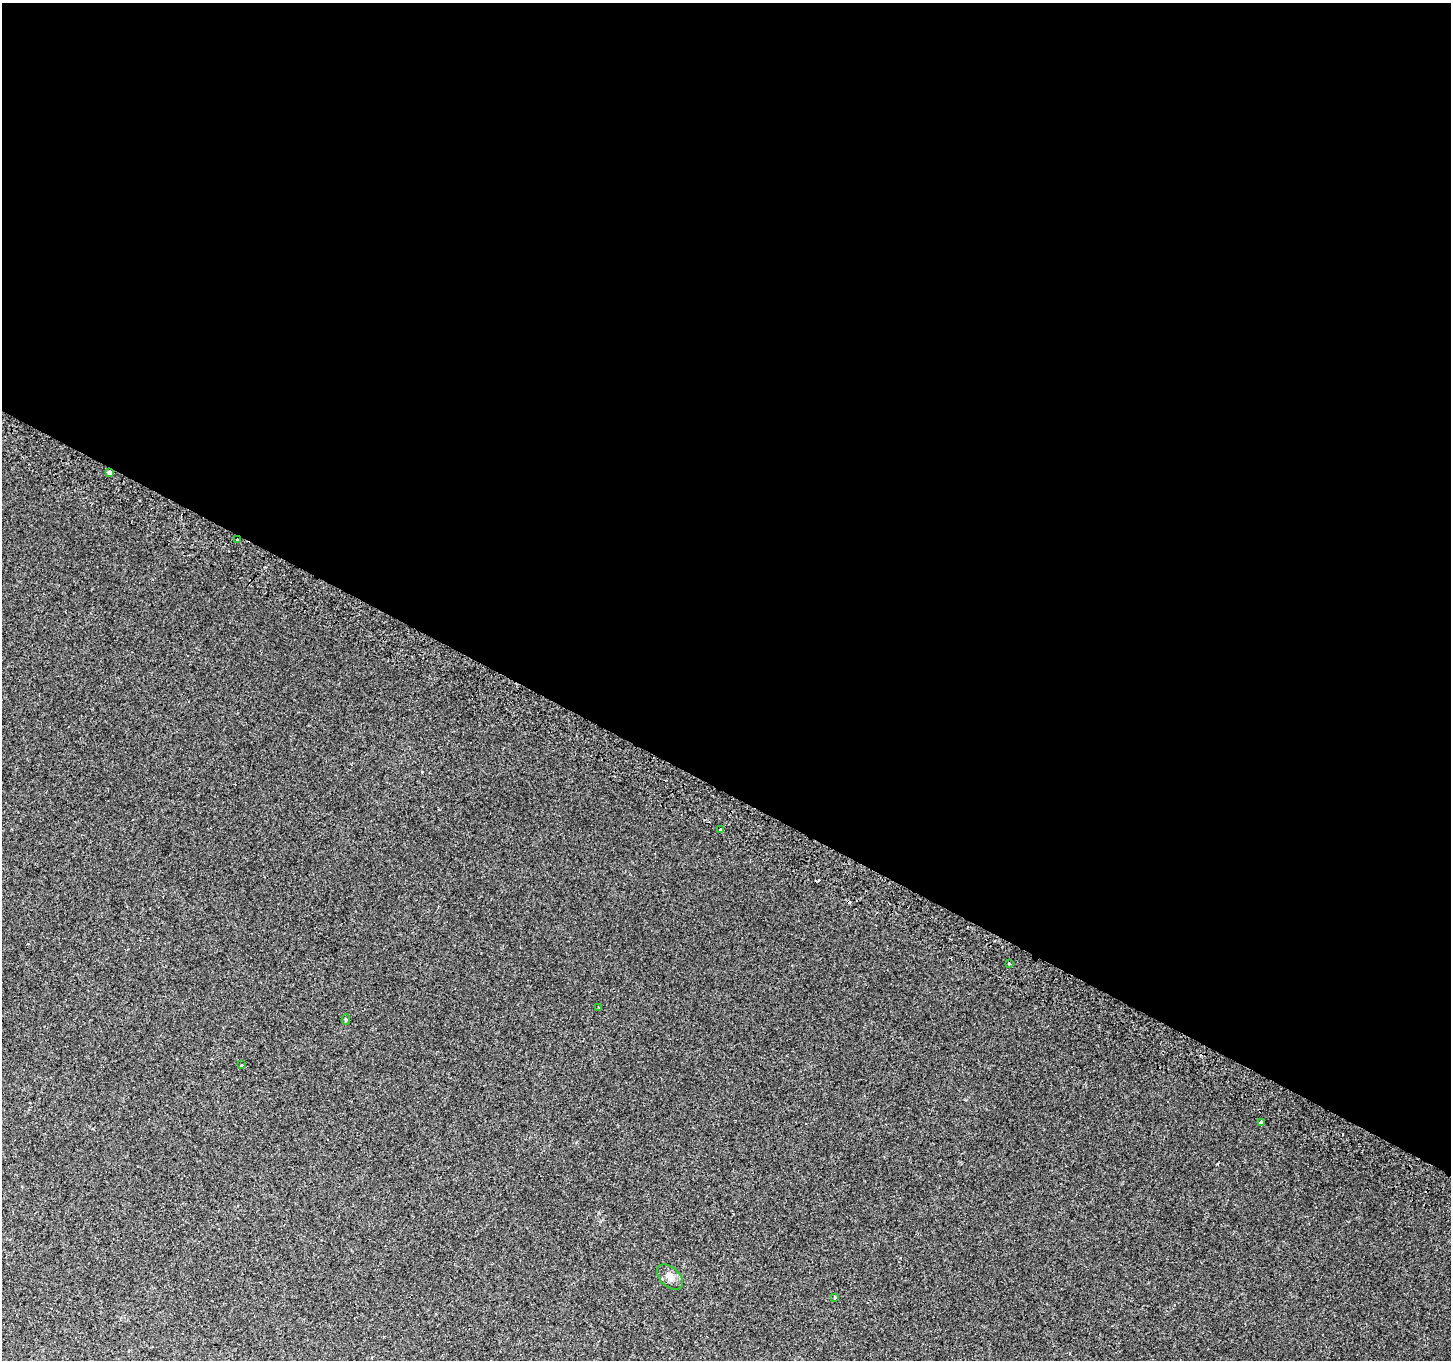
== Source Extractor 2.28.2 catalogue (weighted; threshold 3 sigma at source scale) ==
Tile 3 of 4 x 4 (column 3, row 1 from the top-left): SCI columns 2928-4376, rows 4374-5731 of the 5846 x 5965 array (HDU 1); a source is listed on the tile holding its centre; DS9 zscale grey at full resolution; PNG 1453 x 1362 px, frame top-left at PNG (2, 3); each listed source drawn as its Kron ellipse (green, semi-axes under 4 px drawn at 4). Shown black and unused: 58% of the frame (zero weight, under 2 of 3 exposures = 2% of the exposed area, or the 3 px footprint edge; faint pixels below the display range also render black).
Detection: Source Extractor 2.28.2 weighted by HDU 2 'WHT'; one run over the whole footprint, this tile lists its part. Background 0.00422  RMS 0.0035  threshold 0.0158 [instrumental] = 3 sigma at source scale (4.5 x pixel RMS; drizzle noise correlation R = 1.50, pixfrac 1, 0.0396/0.0396 arcsec/px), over >= 5 px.
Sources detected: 15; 5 cosmic-ray / hot-pixel residue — neither listed nor drawn; the other 10 listed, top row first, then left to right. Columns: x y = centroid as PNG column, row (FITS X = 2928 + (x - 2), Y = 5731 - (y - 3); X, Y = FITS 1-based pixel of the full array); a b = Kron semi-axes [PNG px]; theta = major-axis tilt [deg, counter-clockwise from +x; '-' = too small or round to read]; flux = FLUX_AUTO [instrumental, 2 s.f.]
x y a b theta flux
109 473 4 3 - 12
237 539 2 2 - 0.39
721 829 3 3 - 3.8
1009 963 3 3 - 0.85
599 1007 3 3 - 0.33
346 1019 5 4 - 0.41
241 1065 3 3 - 6.7
1262 1123 4 3 - 14
670 1277 15 9 -43 2.6
834 1297 4 3 - 0.81
Overlapping masked pixels (flux is a lower limit): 1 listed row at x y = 109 473